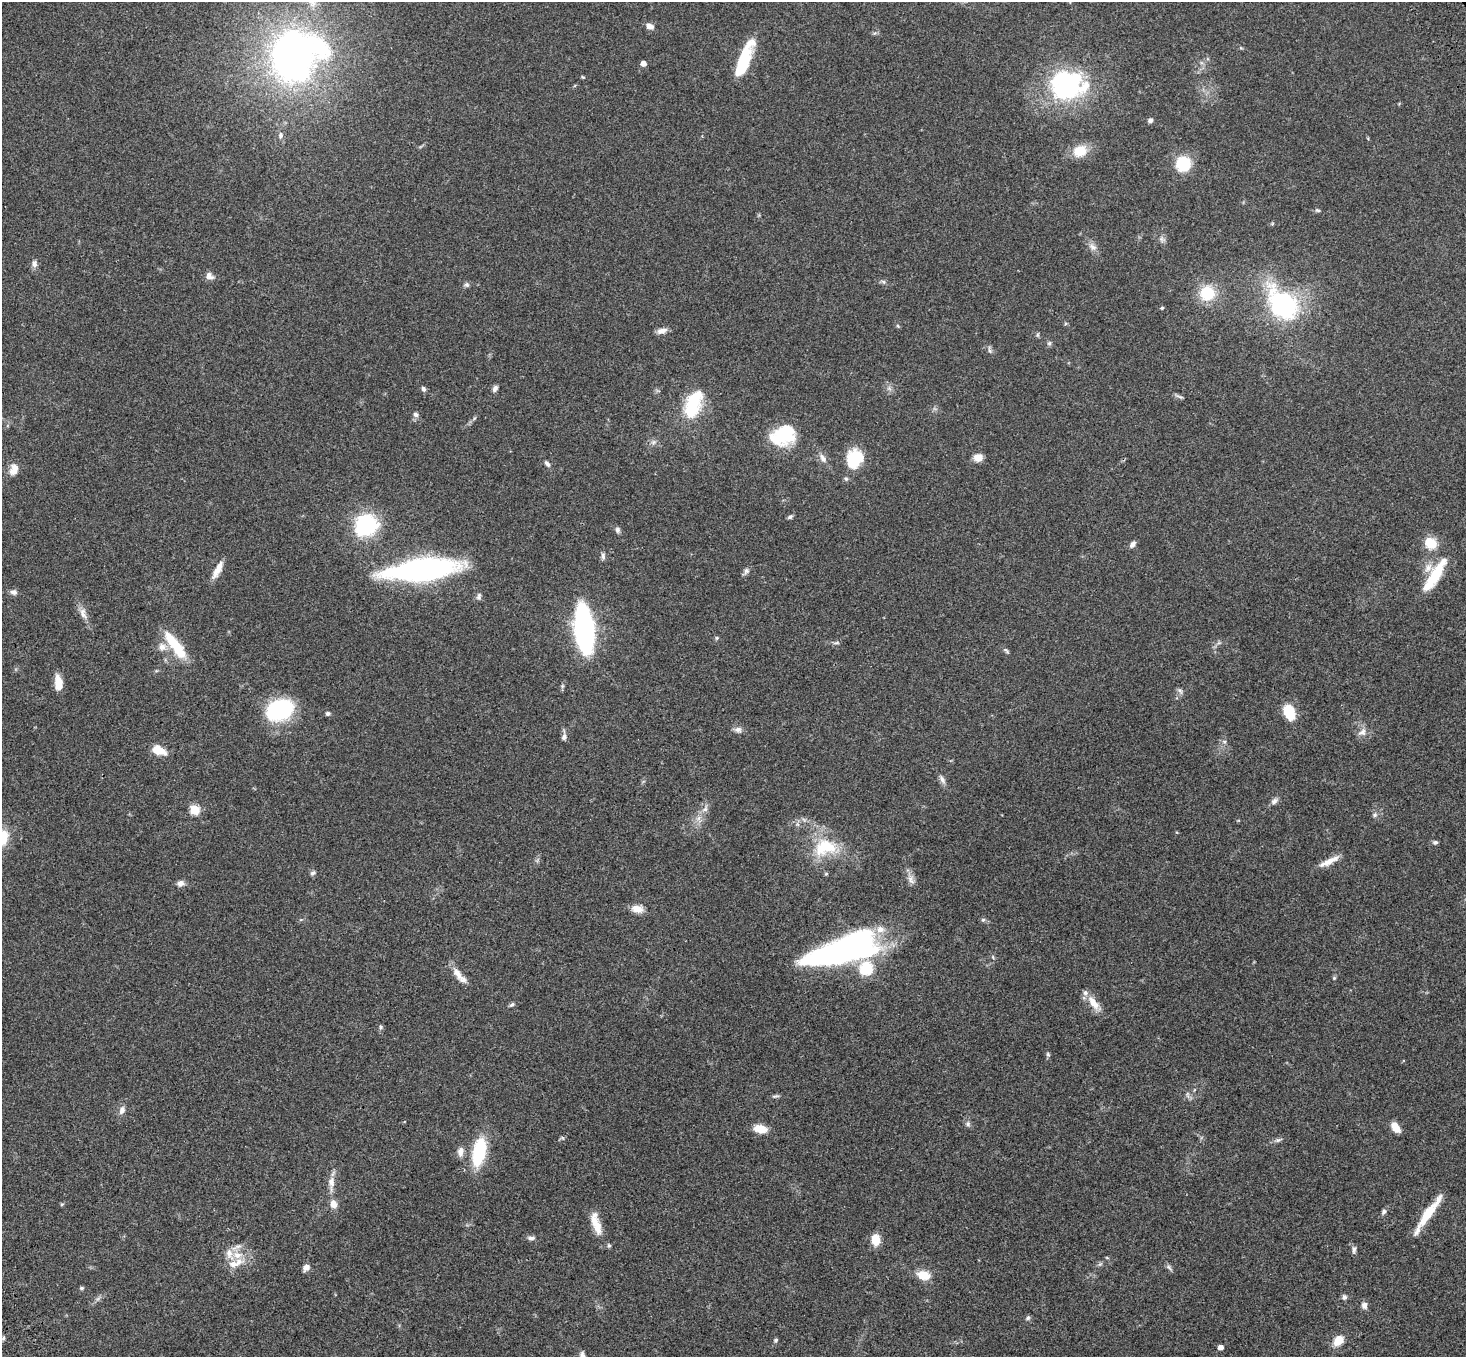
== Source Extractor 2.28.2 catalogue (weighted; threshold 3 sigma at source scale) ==
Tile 7 of 4 x 4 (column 3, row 2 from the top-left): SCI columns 3038-4501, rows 3085-4439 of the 6070 x 6030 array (HDU 1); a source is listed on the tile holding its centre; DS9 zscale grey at full resolution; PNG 1468 x 1359 px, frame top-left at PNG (2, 2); no overlay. Shown black and unused: <1% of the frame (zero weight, under 3 of 4 exposures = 6% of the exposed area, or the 3 px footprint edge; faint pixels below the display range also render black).
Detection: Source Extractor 2.28.2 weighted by HDU 2 'WHT'; one run over the whole footprint, this tile lists its part. Background 0.0472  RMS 0.0052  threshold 0.0234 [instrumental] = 3 sigma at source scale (4.5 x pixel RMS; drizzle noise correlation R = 1.50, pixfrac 1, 0.05/0.05 arcsec/px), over >= 5 px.
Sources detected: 138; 5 inside a brighter object's white glare — not listed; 9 inside a brighter listed object's ellipse — not listed separately; the other 124 listed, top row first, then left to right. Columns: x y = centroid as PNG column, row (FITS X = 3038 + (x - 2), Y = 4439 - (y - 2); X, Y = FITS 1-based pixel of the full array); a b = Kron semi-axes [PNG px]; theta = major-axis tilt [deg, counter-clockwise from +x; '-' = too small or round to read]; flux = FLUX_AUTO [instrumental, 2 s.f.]
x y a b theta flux
650 26 9 6 -25 2.7
320 48 41 23 -59 37
292 56 24 18 84 440
744 59 38 12 67 22
643 63 5 5 - 3.2
583 77 5 4 - 0.51
1067 87 35 28 -13 76
1150 120 6 5 - 1.4
281 135 8 6 -90 1.5
1080 151 15 12 22 11
1183 164 13 13 - 19
1317 210 7 5 -16 0.86
1161 239 8 6 -73 1.5
1093 247 13 8 -38 2.8
34 264 10 7 -88 2
209 276 11 8 -35 2.6
883 282 6 5 - 1
467 284 7 7 - 1.1
1207 293 13 13 - 19
1283 305 40 27 -48 69
1162 308 4 4 - 0.59
898 326 5 4 - 0.59
662 331 12 7 14 2.8
1037 335 6 4 -89 0.73
1049 343 6 5 - 0.95
990 351 7 4 -46 1
495 388 8 5 60 1.7
423 389 6 5 - 1.3
1179 396 13 3 -23 1
693 404 32 15 70 29
416 414 7 6 - 1.6
784 433 24 22 -63 23
823 458 13 7 -60 2.8
854 458 22 18 69 17
978 458 10 8 -5 4.2
547 464 10 5 -47 1.5
14 470 15 10 74 4.5
846 479 6 5 - 0.91
790 517 7 5 35 1.1
366 525 16 15 - 54
617 530 8 6 -74 1.4
1431 543 8 5 -34 36
1133 544 8 5 56 1.9
603 556 10 5 -88 1.4
218 570 24 7 62 4.9
422 570 54 15 6 170
746 571 9 7 72 1.5
1435 575 47 12 58 19
14 592 9 7 -5 1.9
479 596 10 6 79 1.4
83 614 18 8 -66 3.8
584 629 43 15 -84 100
717 638 5 5 - 0.69
837 643 8 4 9 0.93
175 645 38 10 -54 19
162 647 11 11 - 3.6
1006 650 10 4 -50 0.94
58 683 15 8 -83 7.4
562 686 7 4 72 0.84
1180 691 10 5 -56 1.3
280 710 26 19 18 48
1289 712 12 8 -66 20
328 713 6 5 - 1.1
738 730 11 8 -5 2.2
1362 732 13 9 39 3.1
564 737 9 7 75 1.5
1224 741 6 4 0 0.86
159 750 14 8 -23 8.3
942 779 14 6 -66 2
1274 801 10 7 40 1.9
705 809 11 6 57 2.5
195 810 5 5 - 28
1375 815 7 6 - 1.3
3 838 19 13 81 11
1435 842 7 5 0 1.1
825 847 34 23 11 22
1329 861 27 7 26 5.5
313 873 7 5 31 1.2
911 880 13 9 -66 2.9
181 883 9 7 12 2.3
637 909 14 9 -6 4.6
983 920 6 5 - 0.89
845 949 51 34 28 86
993 957 6 3 -72 0.6
457 973 22 9 -59 5.1
1334 978 5 5 - 0.6
1093 1003 23 9 -54 6.3
512 1005 7 5 30 1
381 1027 6 5 - 0.84
1048 1054 7 5 -69 0.84
1188 1094 9 4 -81 1.1
775 1096 11 4 13 1
122 1110 11 7 70 2.4
968 1124 7 6 - 1.4
1396 1127 12 7 -53 5.3
760 1129 12 8 -10 8.6
1278 1140 9 5 15 1.3
460 1152 13 8 86 2.9
479 1152 28 12 78 31
331 1183 21 8 88 4.8
62 1204 6 3 19 0.56
333 1204 11 8 -71 3.7
1384 1212 8 6 58 1.3
1429 1212 43 8 54 14
596 1223 30 9 -74 8.4
531 1238 11 5 -2 1.7
875 1239 13 9 -85 6.7
609 1245 6 5 - 0.82
1354 1250 10 5 86 1.3
229 1253 15 9 90 4.1
1107 1258 5 3 - 0.45
233 1264 23 10 8 5.9
306 1268 10 7 50 2.4
1169 1268 11 5 -45 1.3
924 1275 12 9 -13 9
81 1288 6 4 15 0.77
1344 1297 7 6 - 1.4
1364 1305 9 7 85 2.1
1028 1318 7 5 37 1
3 1338 6 4 89 0.76
776 1340 5 5 - 0.94
1338 1340 11 8 45 7.6
1220 1347 4 4 - 3
582 1356 11 7 -75 2.5
Isophote crosses this tile's border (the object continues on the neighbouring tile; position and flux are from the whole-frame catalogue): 2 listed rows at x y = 3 838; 582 1356